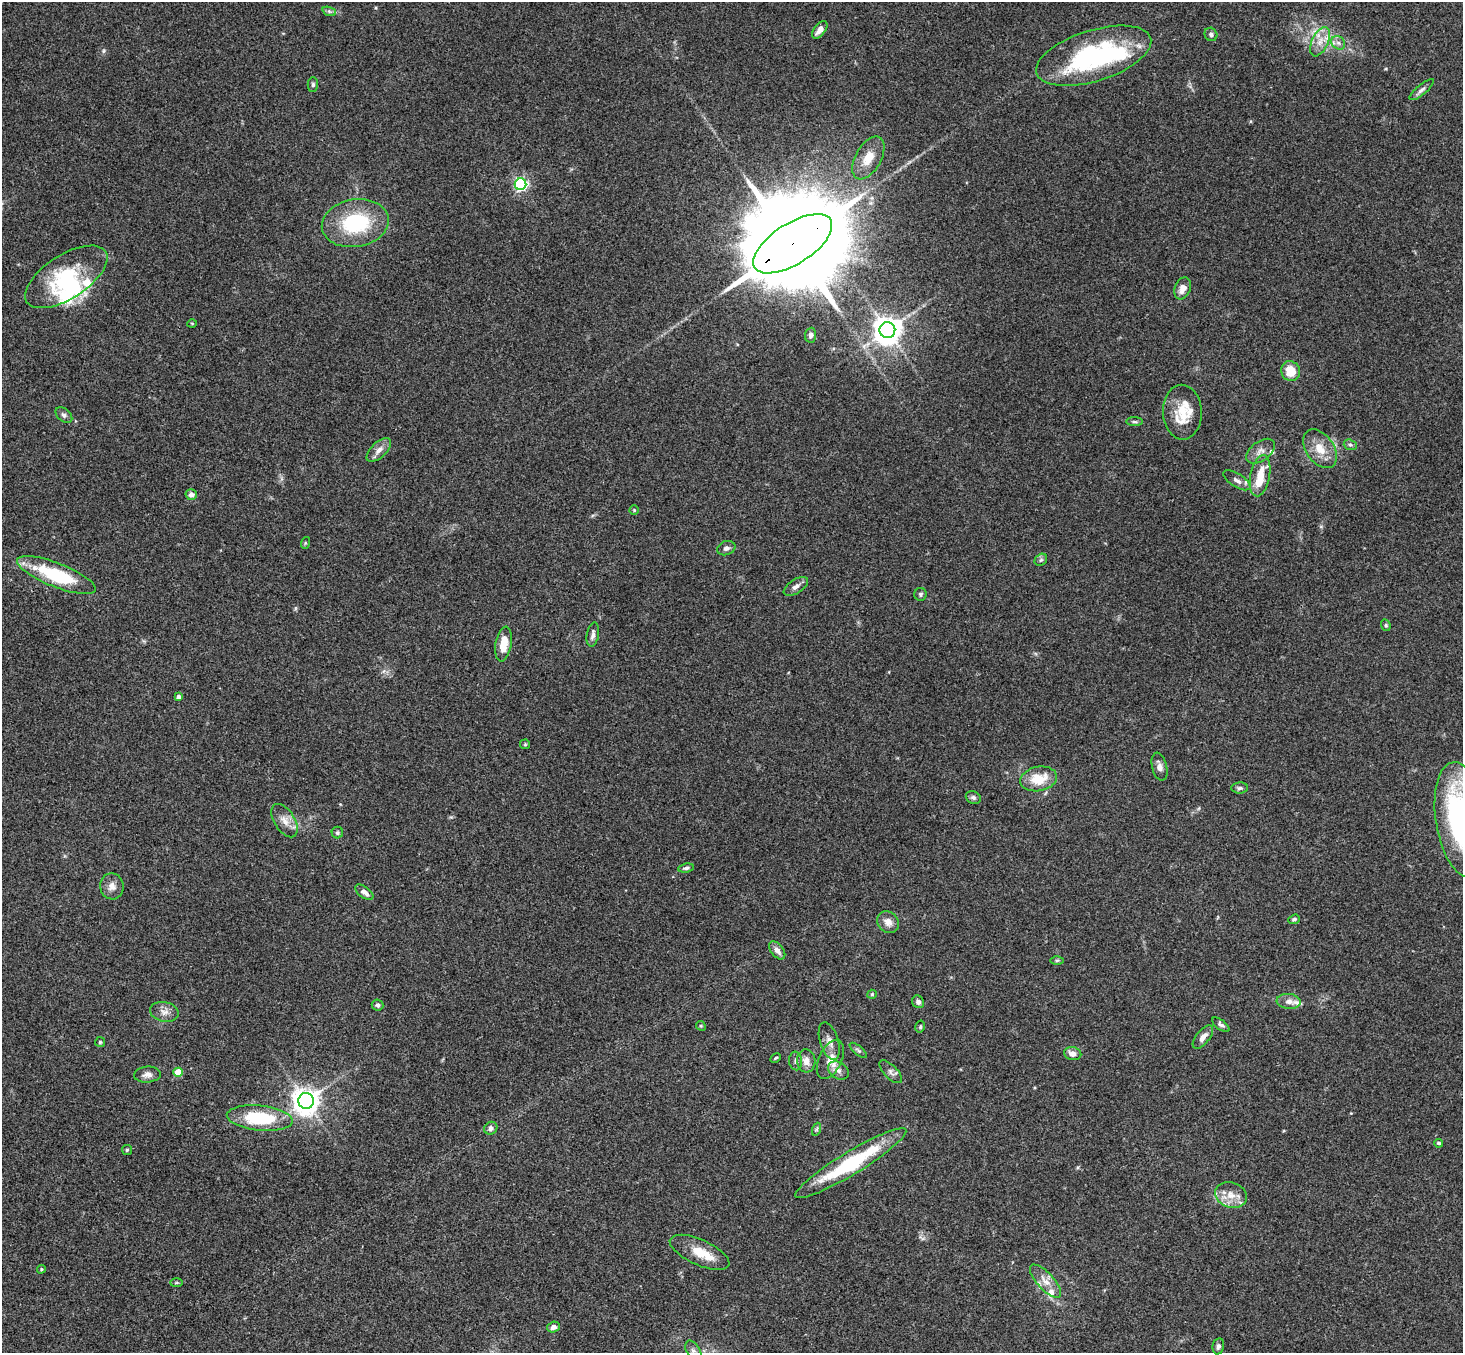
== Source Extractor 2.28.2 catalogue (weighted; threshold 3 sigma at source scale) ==
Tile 7 of 4 x 4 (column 3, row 2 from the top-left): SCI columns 2974-4434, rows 3032-4382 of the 5945 x 5925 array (HDU 1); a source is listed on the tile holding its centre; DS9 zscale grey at full resolution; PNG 1465 x 1355 px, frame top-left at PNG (2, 2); each listed source drawn as its Kron ellipse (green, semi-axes under 4 px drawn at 4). Shown black and unused: <1% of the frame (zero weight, under 3 of 4 exposures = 6% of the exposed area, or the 3 px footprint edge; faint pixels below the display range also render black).
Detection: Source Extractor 2.28.2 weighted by HDU 2 'WHT'; one run over the whole footprint, this tile lists its part. Background 0.218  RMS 0.0084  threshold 0.0379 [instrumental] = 3 sigma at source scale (4.5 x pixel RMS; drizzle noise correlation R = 1.50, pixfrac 1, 0.05/0.05 arcsec/px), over >= 5 px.
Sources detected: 101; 4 inside a brighter object's white glare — neither listed nor drawn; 7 inside a brighter listed object's ellipse — not listed separately; the other 90 listed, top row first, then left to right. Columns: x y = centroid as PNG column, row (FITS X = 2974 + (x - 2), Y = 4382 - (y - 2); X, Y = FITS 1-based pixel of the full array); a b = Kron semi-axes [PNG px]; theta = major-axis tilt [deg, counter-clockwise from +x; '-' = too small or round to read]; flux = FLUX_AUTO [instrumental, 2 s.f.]
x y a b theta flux
329 11 7 4 -19 1.6
820 30 10 5 53 5.8
1211 34 7 6 - 2.6
1320 42 16 8 65 8.9
1338 43 7 6 - 3.1
1094 56 60 25 17 130
313 85 7 5 89 1.6
1422 90 15 5 40 3.1
868 158 23 13 60 14
521 184 6 6 - 170
355 223 34 24 10 63
793 244 45 20 32 29000
66 277 47 22 33 58
1183 288 11 8 68 7
192 323 5 3 - 0.73
887 330 8 8 - 1100
810 335 7 5 85 2.6
1291 371 10 9 - 16
1182 412 27 19 -88 24
64 415 9 6 -40 2.6
1135 422 8 4 -1 1.4
1350 445 7 5 -20 1.6
1320 449 22 13 -55 15
379 450 15 7 43 5.8
1260 451 16 9 37 6.3
1260 476 21 9 79 16
1237 480 15 6 -32 4.6
191 495 6 5 - 4.1
634 510 4 4 - 0.84
305 543 6 4 73 0.96
726 548 9 7 20 3
1041 560 7 5 43 1.7
56 575 42 12 -21 59
796 586 14 7 33 4.1
920 594 6 6 - 1.9
1386 625 6 4 -70 1.2
593 634 12 6 80 3.6
504 644 17 8 80 15
179 697 4 4 - 3.9
525 744 5 5 - 1
1159 767 14 7 -76 4.6
1039 779 18 12 11 20
1240 788 8 5 3 2.1
973 797 8 6 -25 2
1462 820 58 26 -81 200
285 821 19 10 -58 8.6
337 833 6 6 - 1.7
686 868 8 4 6 2
112 886 13 11 -80 5.9
364 892 10 5 -37 4.3
1294 919 6 4 19 1.8
888 922 12 10 -42 6.3
777 950 10 6 -53 4.5
1057 960 6 4 1 1.2
872 994 5 4 - 0.97
1289 1001 12 7 -6 5
918 1002 7 5 -52 2.5
377 1005 6 5 - 2.1
164 1012 14 10 -12 6.1
1221 1025 10 5 -37 2.6
701 1026 5 4 - 0.94
920 1027 6 4 77 1.3
1203 1037 14 6 51 5.9
829 1041 19 9 -72 6.6
100 1042 5 5 - 1.1
858 1050 10 4 -39 1.8
1073 1054 9 6 -11 5.4
776 1058 6 3 28 1
830 1060 21 11 65 11
796 1061 9 6 -84 2.7
806 1061 11 9 -84 6.6
838 1070 11 8 -32 5.2
178 1072 5 4 - 20
891 1072 14 6 -46 3.5
147 1075 13 8 5 4.8
306 1101 8 8 - 920
260 1118 33 12 -6 50
491 1128 7 6 - 3.4
817 1129 7 4 71 1.3
1439 1143 4 4 - 1.6
127 1150 5 5 - 1.5
851 1163 64 11 31 74
1231 1195 16 12 -18 11
700 1252 32 12 -24 18
41 1269 4 4 - 0.91
1045 1281 21 8 -47 8.8
177 1283 6 3 0 1
553 1327 6 5 - 4.2
1218 1346 8 6 79 2.6
693 1351 11 6 -58 3.9
Overlapping masked pixels (flux is a lower limit): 1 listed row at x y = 793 244
Isophote crosses this tile's border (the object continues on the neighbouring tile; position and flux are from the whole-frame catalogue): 2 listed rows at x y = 1462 820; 693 1351